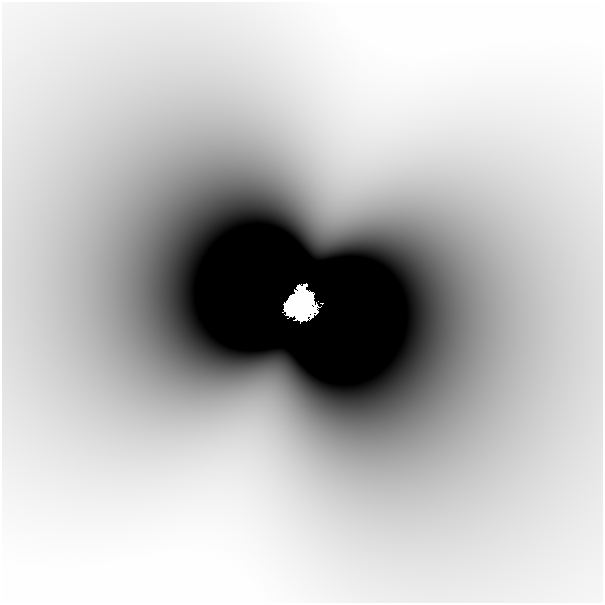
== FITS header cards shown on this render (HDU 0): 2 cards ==
NAXIS1  =                  601
NAXIS2  =                  601

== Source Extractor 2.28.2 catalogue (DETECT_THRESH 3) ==
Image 601 x 601 px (HDU 0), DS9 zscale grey, 1 PNG px = 1 image px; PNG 605 x 605 px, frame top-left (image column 1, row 601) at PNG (2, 2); no overlay
Background -3.00e-08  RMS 4.0e-09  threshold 1.20e-08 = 3 sigma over >= 5 px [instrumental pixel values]
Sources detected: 3; all 3 listed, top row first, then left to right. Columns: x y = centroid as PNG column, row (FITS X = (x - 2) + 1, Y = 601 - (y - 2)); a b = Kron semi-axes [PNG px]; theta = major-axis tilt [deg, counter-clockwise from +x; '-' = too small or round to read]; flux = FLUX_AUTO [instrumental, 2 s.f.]
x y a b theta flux
324 225 48 36 68 1.4e-05
301 303 28 22 -78 2.4e+01
288 308 13 8 -68 4.6e+00